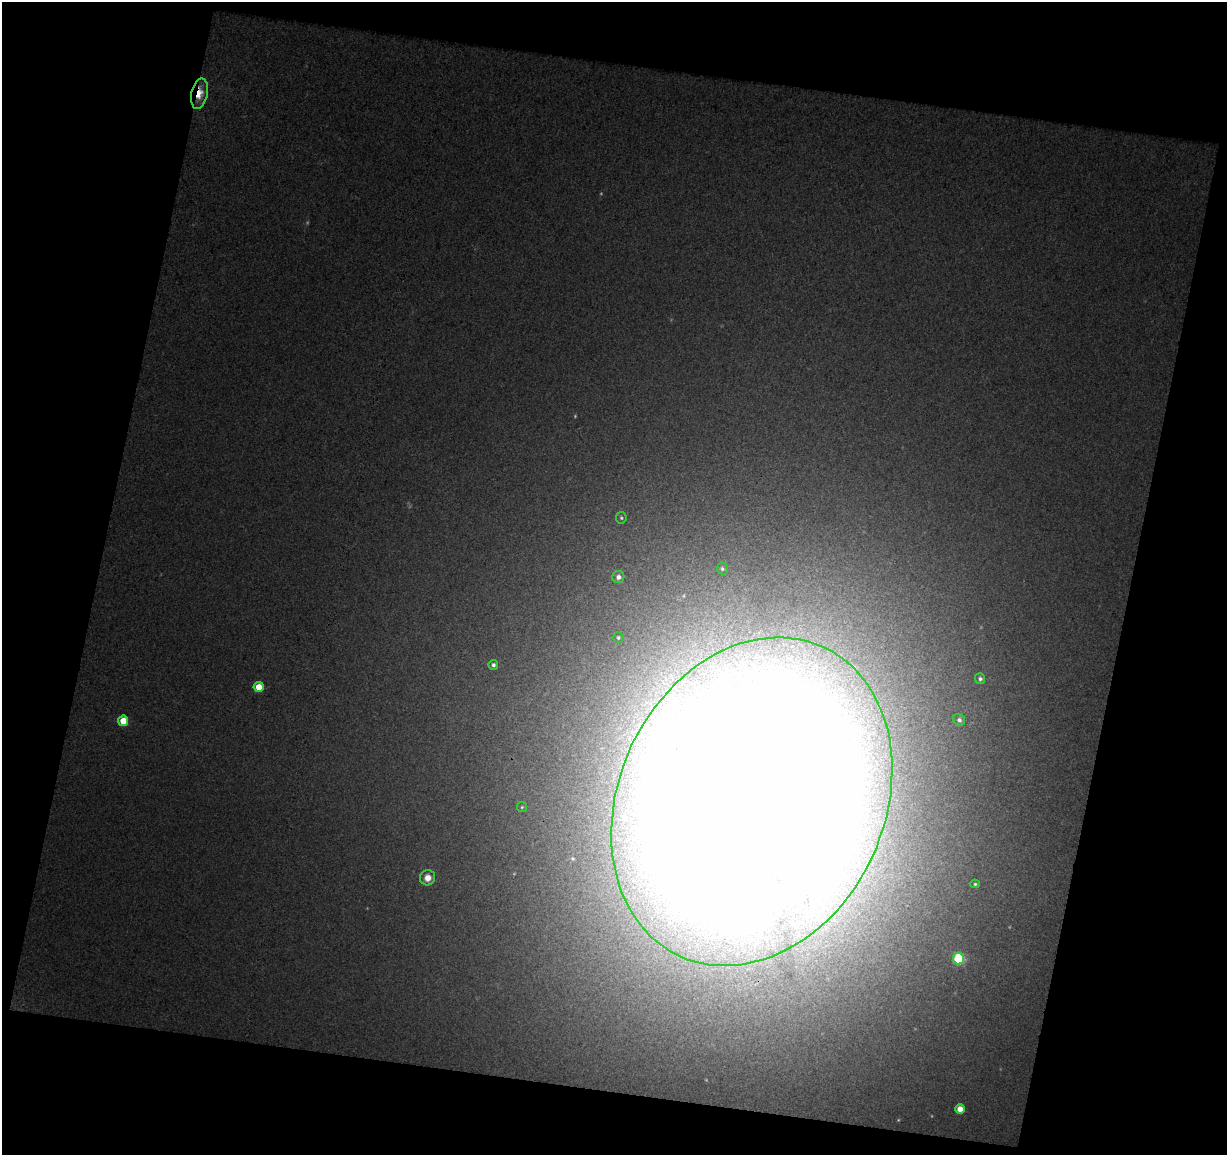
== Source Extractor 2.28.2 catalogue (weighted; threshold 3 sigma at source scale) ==
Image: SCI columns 1-1225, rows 57-1209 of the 1225 x 1268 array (HDU 1 of 3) = the unmasked area's bounding box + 8 px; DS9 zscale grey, full resolution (1 PNG px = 1 image px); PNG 1229 x 1157 px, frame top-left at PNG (2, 2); each listed source drawn as its Kron ellipse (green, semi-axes under 4 px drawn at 4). Shown black and unused: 27% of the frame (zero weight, under 3 of 4 exposures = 1% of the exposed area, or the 3 px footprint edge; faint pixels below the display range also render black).
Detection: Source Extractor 2.28.2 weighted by HDU 2 'WHT'. Background 0.0771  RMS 0.012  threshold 0.056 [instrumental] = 3 sigma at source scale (4.5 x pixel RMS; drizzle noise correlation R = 1.50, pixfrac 1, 0.0396/0.0396 arcsec/px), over >= 5 px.
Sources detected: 23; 4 too faint to see at this stretch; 1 inside a brighter object's white glare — neither listed nor drawn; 2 inside a brighter listed object's ellipse — not listed separately; the other 16 listed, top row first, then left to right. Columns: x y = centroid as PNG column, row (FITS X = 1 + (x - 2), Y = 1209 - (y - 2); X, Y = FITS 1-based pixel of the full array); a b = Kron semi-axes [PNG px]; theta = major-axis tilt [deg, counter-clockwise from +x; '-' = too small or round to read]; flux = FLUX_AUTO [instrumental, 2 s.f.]
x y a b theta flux
199 94 15 8 78 23
621 518 5 5 - 2.2
722 569 6 5 - 2.7
618 577 6 6 - 7.4
618 638 5 5 - 2.5
493 665 5 4 - 3.6
980 679 5 5 - 3.2
259 687 5 5 - 28
959 720 6 5 - 4.3
123 721 5 5 - 34
752 802 170 133 65 13000
522 807 5 5 - 1.8
428 878 8 7 - 12
975 884 5 4 - 1.8
958 959 6 5 - 120
960 1109 5 5 - 16
Overlapping masked pixels (flux is a lower limit): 2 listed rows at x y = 199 94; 752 802